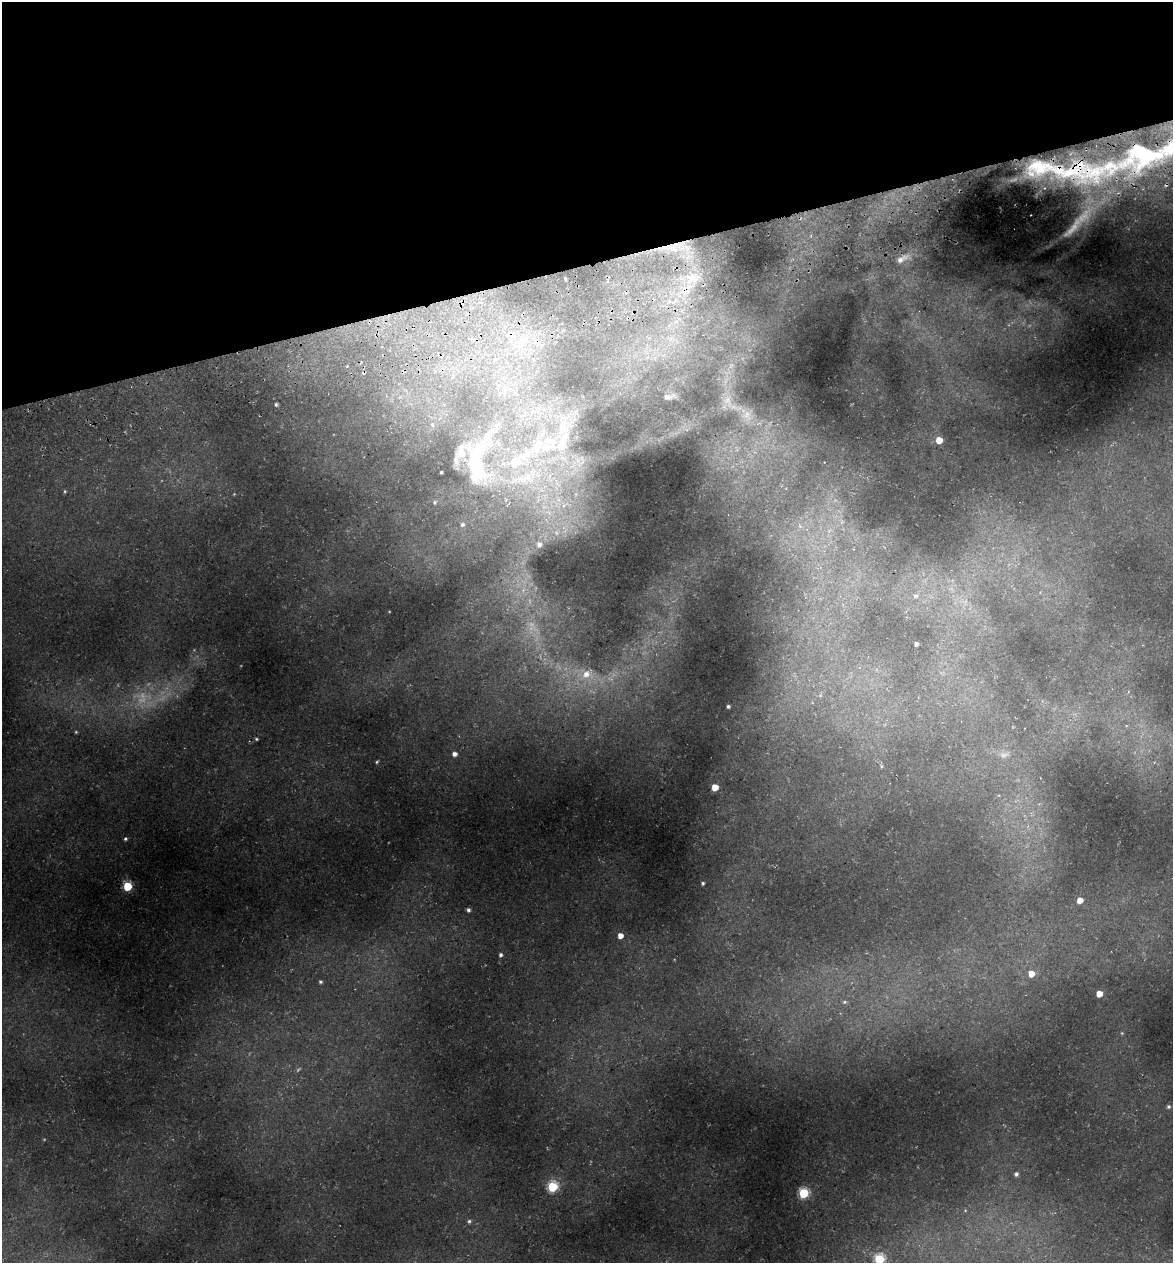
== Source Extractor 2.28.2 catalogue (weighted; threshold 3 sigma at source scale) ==
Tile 3 of 4 x 4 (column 3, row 1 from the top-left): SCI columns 2485-3655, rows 3857-5117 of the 4922 x 5194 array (HDU 1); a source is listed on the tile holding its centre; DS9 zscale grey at full resolution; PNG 1175 x 1265 px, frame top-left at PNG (2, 2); no overlay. Shown black and unused: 21% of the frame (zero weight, under 3 of 5 exposures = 5% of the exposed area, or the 3 px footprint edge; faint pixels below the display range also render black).
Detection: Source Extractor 2.28.2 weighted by HDU 2 'WHT'; one run over the whole footprint, this tile lists its part. Background 0.224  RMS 0.0099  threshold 0.0444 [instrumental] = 3 sigma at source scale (4.5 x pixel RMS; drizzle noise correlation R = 1.50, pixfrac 1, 0.0396/0.0396 arcsec/px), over >= 5 px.
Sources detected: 56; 3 too faint to see at this stretch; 1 inside a brighter object's white glare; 1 cosmic-ray / hot-pixel residue — not listed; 4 inside a brighter listed object's ellipse — not listed separately; the other 47 listed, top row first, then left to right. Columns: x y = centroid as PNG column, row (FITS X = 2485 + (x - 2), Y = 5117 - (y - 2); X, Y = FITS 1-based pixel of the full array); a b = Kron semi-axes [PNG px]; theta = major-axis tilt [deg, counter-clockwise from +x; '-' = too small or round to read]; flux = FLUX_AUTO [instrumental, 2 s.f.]
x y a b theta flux
1065 170 147 23 -1 190
901 259 17 8 28 8.4
692 278 8 5 90 4.2
472 339 6 3 -17 1.7
667 397 13 6 -1 3.1
727 400 13 7 78 7.5
276 404 5 4 - 1.5
939 440 5 5 - 15
562 442 42 12 67 40
544 447 19 10 16 17
514 462 17 15 70 17
475 469 44 27 -77 66
441 472 3 3 - 1.2
65 491 5 3 - 0.93
435 502 5 4 - 1.4
462 524 6 6 - 2.3
829 531 7 4 -72 2.7
556 533 7 4 -71 2.2
539 544 9 9 - 6.3
915 596 6 6 - 2.1
916 644 4 4 - 2.5
586 674 12 9 22 10
728 707 3 3 - 1.4
76 732 5 4 - 0.9
256 739 4 3 - 1.1
454 754 5 4 - 4.2
1003 755 9 7 15 4
377 762 5 3 - 1
715 787 5 5 - 14
125 839 4 4 - 1.4
703 883 4 3 - 1.5
127 886 5 5 - 46
1080 900 5 5 - 8.4
468 910 4 4 - 1.9
620 936 5 4 - 6.9
501 955 4 4 - 2
1031 974 5 5 - 11
320 982 4 3 - 1.3
1099 994 5 4 - 11
844 1002 7 5 -19 2
1122 1033 4 4 - 0.82
1168 1107 5 5 - 2
1016 1174 6 5 - 2.5
552 1187 6 5 - 76
804 1193 5 5 - 67
469 1221 5 4 - 1.5
879 1259 5 5 - 66
Overlapping masked pixels (flux is a lower limit): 1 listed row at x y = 1065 170
Isophote crosses this tile's border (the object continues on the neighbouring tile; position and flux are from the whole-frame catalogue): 1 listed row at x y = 879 1259